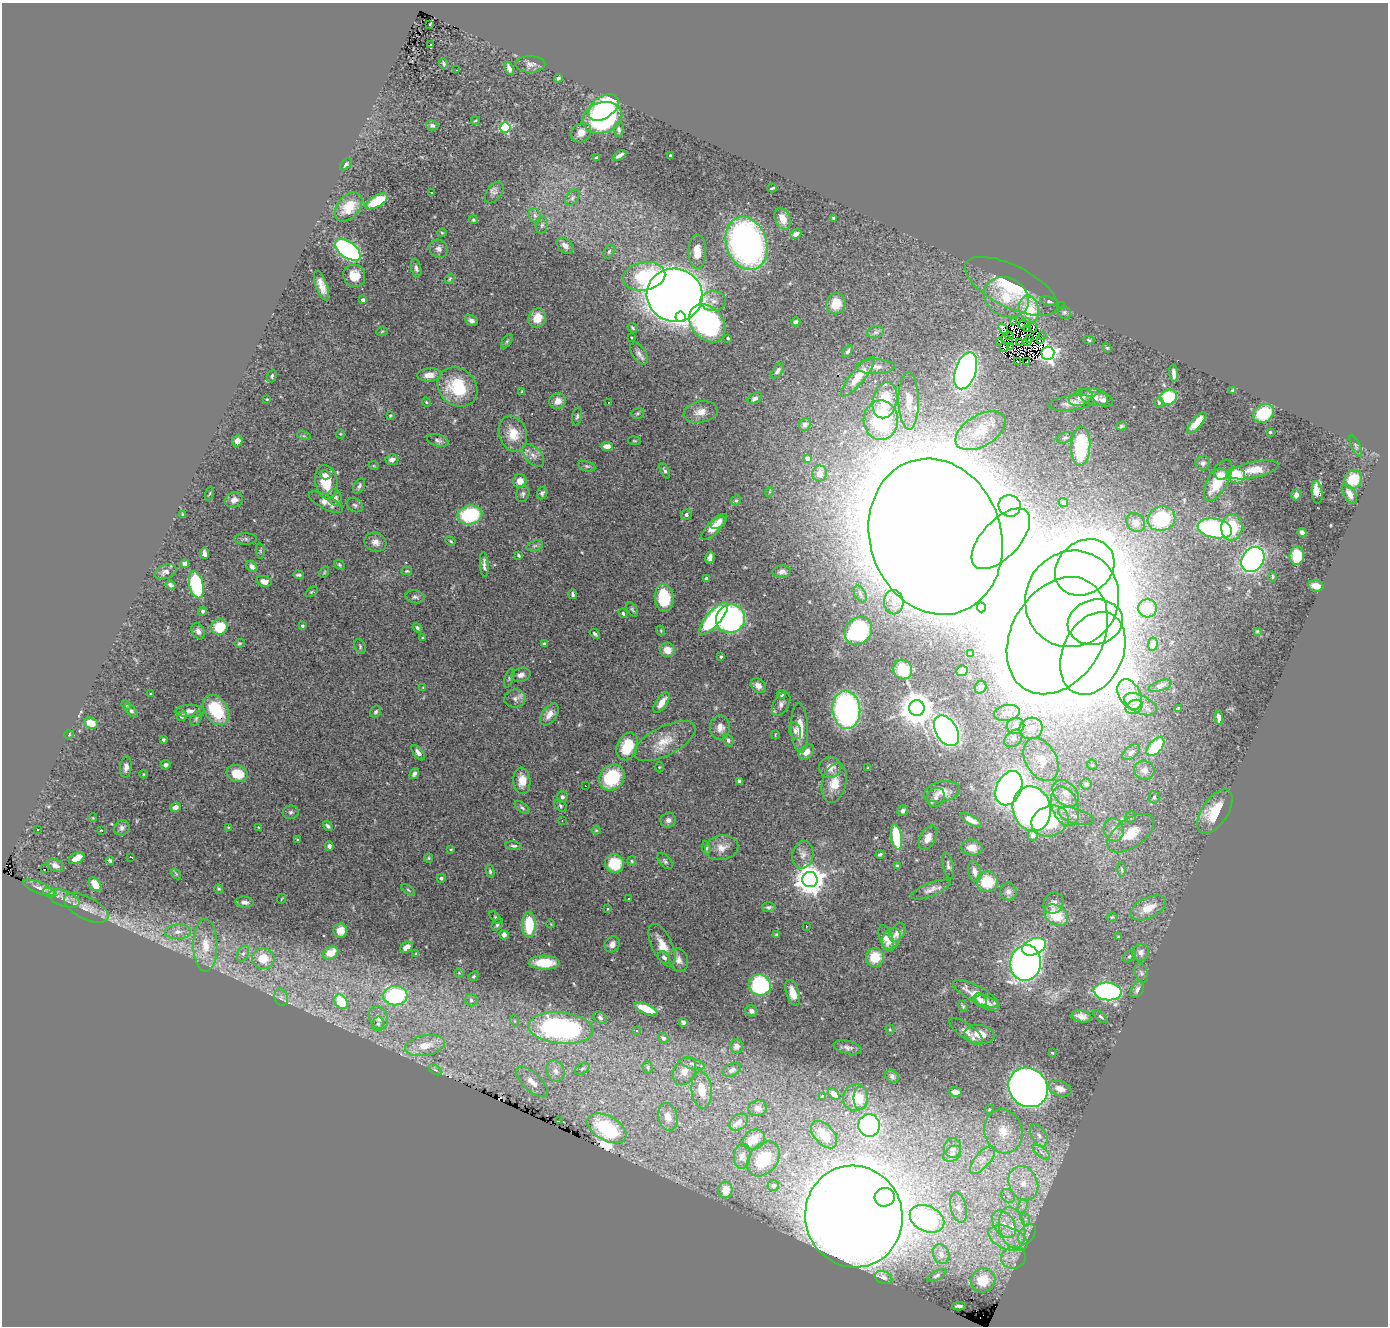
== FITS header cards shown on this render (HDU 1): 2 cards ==
NAXIS1  =                 1386
NAXIS2  =                 1324

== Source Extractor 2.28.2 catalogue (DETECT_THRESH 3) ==
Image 1386 x 1324 px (HDU 1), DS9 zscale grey, 1 PNG px = 1 image px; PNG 1390 x 1328 px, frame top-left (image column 1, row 1324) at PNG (2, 3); each listed source drawn as its Kron ellipse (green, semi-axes under 4 px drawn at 4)
Background 1.63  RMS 0.048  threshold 0.145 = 3 sigma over >= 5 px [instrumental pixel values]
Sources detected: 496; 6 with non-positive FLUX_AUTO (blend fragments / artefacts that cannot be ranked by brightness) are neither listed nor drawn; the other 490 listed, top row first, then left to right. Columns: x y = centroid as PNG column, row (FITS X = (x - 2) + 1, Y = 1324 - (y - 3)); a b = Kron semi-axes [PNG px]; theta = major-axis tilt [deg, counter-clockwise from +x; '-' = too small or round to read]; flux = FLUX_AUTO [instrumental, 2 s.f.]
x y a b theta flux
429 25 3 3 - 8.7
430 45 3 3 - 45
444 64 5 3 - 6.5
530 64 15 8 1 17
509 68 7 4 -71 14
457 70 3 2 - 7.2
558 78 4 4 - 6.1
603 107 17 11 37 270
602 118 20 15 17 490
475 121 4 2 - 3
432 125 6 5 - 8.5
505 127 5 5 - 320
619 129 7 5 -88 6.2
581 133 11 9 38 26
619 155 7 3 29 10
670 155 3 2 - 3.3
596 157 3 3 - 4.2
346 164 7 4 48 9
772 188 5 2 - 3.8
432 193 3 2 - 5.5
494 193 12 7 54 13
572 198 9 5 55 8.1
377 201 12 5 30 100
349 207 17 11 50 60
535 215 7 5 -69 9.4
834 218 4 3 - 5.6
783 219 11 7 -68 36
473 220 4 4 - 4.3
542 225 8 6 74 7.8
442 233 4 4 - 3.5
796 234 6 4 27 15
746 243 27 20 -72 1300
565 246 9 6 -40 17
439 249 10 8 -42 16
348 250 15 8 -36 790
609 251 8 5 63 6.9
697 252 17 9 -90 52
416 268 9 5 -78 11
354 276 11 10 - 55
644 276 21 14 10 220
450 279 5 4 - 4.3
322 286 16 5 -69 32
1011 286 51 21 -27 200
675 295 28 26 -14 6500
1006 297 23 19 -29 110
363 300 4 3 - 13
713 301 13 10 1 26
1049 301 9 4 -15 6.5
836 304 11 9 71 56
1062 306 2 2 - 2.9
1029 310 14 9 -79 76
1064 312 7 6 - 6.5
681 317 5 5 - 240
537 318 10 8 63 49
471 320 6 5 - 11
796 322 5 3 - 8.1
1014 322 2 2 - 2
707 323 21 15 -50 760
1025 323 7 4 25 2.9
632 328 5 3 - 4.7
1033 328 5 2 - 2.8
1003 329 6 3 -53 13
1027 329 3 2 - 2.4
382 331 6 4 3 4
876 332 8 6 14 9.1
1009 336 4 2 - 1.9
1042 336 2 2 - 5.4
631 337 3 2 - 3.3
728 338 3 3 - 5.1
1029 338 2 2 - 0.44
1007 340 6 2 -36 3
1040 340 4 2 - 0.94
1089 340 6 4 -12 5.2
507 341 8 4 54 5.7
999 341 3 2 - 3.2
1027 341 2 2 - 2.1
1019 342 2 2 - 4.5
1010 346 3 2 - 1.9
1004 347 5 2 - 0.58
1107 348 5 4 - 3.8
848 351 6 4 56 6.6
639 353 12 6 -57 15
1048 353 6 6 - 1200
1017 362 3 2 - 5.1
1027 362 3 2 - 1.3
876 367 19 7 1 23
778 371 9 4 53 11
966 371 19 10 72 1300
1174 373 9 4 -82 21
429 375 12 6 4 31
272 376 6 4 72 5.7
858 377 25 7 50 79
458 387 21 18 -41 170
1232 390 3 3 - 3.4
522 391 4 2 - 2.5
1094 397 15 8 -15 40
1168 397 8 7 - 160
755 398 7 5 31 12
1081 398 12 7 19 28
267 399 3 2 - 2.9
885 400 18 12 78 120
1103 400 10 6 -17 15
558 401 8 7 - 29
909 401 28 10 -89 61
426 402 5 4 - 3.9
608 402 3 2 - 4.7
1159 402 5 4 - 5.3
1071 403 23 7 7 27
701 412 17 10 9 35
637 413 6 5 - 5.4
1264 413 11 9 33 140
390 415 4 3 - 3.2
577 416 9 5 77 7.2
881 420 20 17 -88 330
1197 423 13 5 49 52
805 425 6 6 - 10
1121 426 5 4 - 5.1
980 431 28 15 31 89
1270 432 3 3 - 2.9
340 434 4 4 - 3.2
513 434 18 13 -71 66
304 436 7 4 -18 4.9
1065 438 8 5 20 6.9
438 440 11 6 -15 10
237 441 5 5 - 15
634 441 6 3 -8 3.5
607 446 6 4 -2 23
1081 446 19 9 87 240
1356 446 12 4 -65 7.2
533 455 13 8 -47 22
808 458 4 4 - 29
392 460 6 5 - 16
1203 463 7 7 - 9.9
374 466 5 3 - 2.6
587 466 9 5 -15 7
1253 470 26 8 12 47
665 471 8 4 -62 7.4
820 473 8 7 - 27
1221 474 7 5 -10 23
325 475 5 4 - 10
1236 475 9 8 - 77
1353 479 10 8 54 91
1218 480 23 10 61 97
520 481 7 6 - 30
326 482 17 11 -80 94
359 486 8 5 57 8.6
769 492 5 3 - 3.2
1317 492 11 5 -85 70
210 493 7 3 71 3.7
542 493 6 5 - 8.8
523 494 8 6 74 9.4
1349 494 11 5 -61 22
1296 495 5 5 - 10
335 497 8 7 - 16
234 500 9 7 22 17
736 500 5 5 - 5.3
326 502 19 7 -28 30
1063 503 5 4 - 5.2
355 505 8 6 -32 7.6
1010 506 11 10 - 470
686 514 5 5 - 8.2
183 515 4 3 - 5.1
470 515 12 9 12 250
1161 519 14 12 20 260
719 522 9 5 40 16
1136 522 10 8 -46 37
1232 527 13 10 85 130
713 528 16 6 43 46
1215 528 17 9 -10 550
1302 532 5 4 - 8.1
936 537 79 65 -72 26000
245 539 11 5 0 9.3
1001 539 38 19 47 1600
451 541 5 3 - 4
375 542 11 9 -20 21
535 546 8 5 19 7.6
260 551 8 4 -82 4.7
204 553 6 4 -84 15
518 555 4 3 - 5.9
1297 555 9 7 86 100
710 558 6 4 74 15
1253 559 13 10 58 1000
185 564 4 4 - 20
339 565 6 4 -43 4.4
484 565 12 3 -86 13
252 566 6 5 - 19
1085 567 31 26 37 1900
407 571 5 4 - 4
165 572 11 7 20 13
324 572 6 4 60 4.4
782 572 9 6 5 15
298 575 5 3 - 5.8
1273 577 5 3 - 4.2
706 578 3 3 - 5.5
264 582 8 5 -23 24
170 585 5 3 - 7.3
196 585 14 7 -76 320
1316 586 8 5 -14 27
311 592 7 3 35 4
573 594 5 3 - 7.4
860 594 9 5 -61 9.2
415 597 9 6 -12 9.6
664 598 14 9 -86 130
1072 599 49 46 61 9400
894 602 12 9 -88 32
981 607 5 4 - 8.5
1148 608 9 9 - 58
632 609 8 5 -57 6.2
202 611 4 4 - 5.9
623 613 5 3 - 5.5
714 618 21 7 49 350
731 619 14 14 - 820
1095 622 28 22 13 2100
302 626 3 3 - 7
219 627 8 7 - 100
417 628 5 4 - 7
198 631 8 6 -62 16
661 631 5 3 - 2.9
858 631 15 12 47 360
1257 631 3 2 - 2.6
595 634 6 3 -41 6.2
1057 636 62 45 59 14000
423 638 3 3 - 4.9
239 643 5 4 - 4.7
544 644 3 3 - 6.2
1153 644 6 4 83 21
360 647 8 5 -66 6.5
667 650 7 7 - 42
970 653 4 2 - 4.6
1093 653 43 30 66 5100
721 657 4 3 - 4.4
903 669 10 9 - 110
962 671 6 5 - 19
521 675 9 7 17 16
509 678 10 4 72 7
758 686 8 6 -46 22
1160 686 12 5 18 11
981 687 6 5 - 8.5
423 688 4 3 - 2.6
150 694 3 2 - 2.3
781 694 4 4 - 15
1130 694 16 10 -60 51
515 698 11 9 8 17
661 703 11 5 54 40
781 704 13 7 59 16
1140 704 17 9 -26 34
126 705 5 4 - 4.3
1134 707 9 6 26 17
917 708 8 7 - 7900
1178 708 4 3 - 3.9
216 710 16 11 -56 160
846 710 19 14 -84 890
131 711 8 4 -43 10
190 711 14 6 0 23
376 712 6 5 - 7.2
1007 713 13 8 10 27
549 714 12 7 54 25
182 716 5 4 - 11
196 718 8 5 64 6.7
1219 718 7 4 -84 23
91 723 7 5 -22 38
1015 726 9 8 - 19
720 727 12 10 -88 25
800 728 25 8 -87 52
1031 728 12 10 20 36
795 731 8 6 -73 11
947 731 17 10 -59 1100
69 735 5 3 - 2.5
775 735 4 2 - 2.6
1013 738 10 7 44 13
163 740 3 3 - 7
728 740 6 5 - 6.7
665 741 33 14 27 77
627 746 14 10 67 92
1155 747 11 6 48 150
806 752 9 6 47 20
1131 752 10 6 38 12
418 753 9 5 -52 16
1041 760 23 15 -61 70
166 765 5 4 - 10
1092 765 5 5 - 4.8
126 767 11 6 85 16
659 767 5 3 - 3.2
830 767 11 10 - 29
868 768 4 3 - 2.6
1144 770 10 9 - 21
237 773 11 8 -18 78
143 774 4 3 - 2.3
414 774 6 4 53 10
612 777 14 11 43 210
522 781 13 8 -88 46
740 781 4 4 - 9.1
834 783 20 12 76 59
1086 784 5 5 - 13
585 786 3 2 - 4.7
1009 788 18 12 65 1100
942 792 18 10 12 32
1066 793 15 11 -48 40
562 797 5 5 - 8
936 797 10 8 57 16
1154 797 6 5 - 6.8
560 806 7 5 -42 6.5
1065 806 20 13 -71 69
175 807 5 4 - 18
522 808 9 4 -37 7.5
1032 809 23 19 -77 1600
902 811 5 5 - 9.5
291 812 8 7 - 8.6
1215 812 25 13 57 92
1076 816 18 7 -17 24
1131 817 6 5 - 6
93 818 4 2 - 2.6
668 820 8 7 - 15
971 820 11 4 -28 23
562 821 3 2 - 1.9
1050 821 19 15 19 170
328 826 5 4 - 8.1
228 827 3 2 - 2.5
259 827 3 2 - 2.7
122 828 8 7 - 11
38 829 3 2 - 4.2
101 830 3 2 - 6.1
596 830 4 4 - 3.9
1114 830 11 10 - 27
1131 833 27 14 35 88
1033 835 5 5 - 28
897 837 13 5 -80 180
928 838 13 7 63 30
298 840 4 2 - 2.9
329 846 5 4 - 11
514 846 8 4 -7 6.8
706 848 6 4 -83 7.1
722 848 17 12 11 34
972 848 11 8 -6 33
451 849 3 3 - 3.2
880 854 4 3 - 5.5
803 855 14 10 78 23
130 857 3 2 - 3.8
77 858 8 5 29 34
429 858 5 4 - 4
110 861 4 3 - 4.8
632 861 5 4 - 4
665 861 10 5 -45 8.2
614 864 9 9 - 110
55 865 8 6 -29 12
948 865 14 5 -78 9.8
897 866 4 3 - 4.7
45 869 3 2 - 1.9
1122 869 7 3 -88 5.6
490 871 7 4 -81 6.1
975 872 10 6 -77 19
176 874 6 4 -55 3.6
441 878 4 4 - 7.8
810 879 8 7 - 5400
987 882 10 10 - 100
95 884 8 5 -54 39
39 888 17 5 -22 18
219 889 5 4 - 4
408 890 8 3 -34 4.5
931 890 21 6 21 22
1008 892 8 8 - 14
50 893 7 4 -18 7.8
64 898 16 8 -19 25
281 899 5 3 - 2.6
629 899 3 3 - 10
244 902 9 5 -4 14
1054 903 11 9 59 17
768 907 7 5 1 6.7
86 908 24 11 -27 38
1148 908 19 10 26 56
608 909 3 3 - 2.8
1056 915 13 9 -36 100
496 917 7 4 -50 5
1112 917 5 4 - 3
551 924 4 2 - 2.4
497 925 7 5 52 6.5
529 925 13 7 -90 140
806 926 3 2 - 2.1
340 931 7 7 - 30
178 932 13 7 1 22
897 932 10 7 54 22
504 935 5 4 - 13
777 935 3 3 - 4.9
1118 937 4 4 - 3.2
886 939 14 6 -71 25
891 939 11 8 64 30
612 944 8 7 - 17
205 945 26 12 -89 71
662 945 23 10 -65 53
406 947 7 4 36 19
1034 947 12 8 22 640
1141 952 9 8 - 17
331 953 8 6 31 47
243 954 8 5 63 11
416 954 3 3 - 2.9
1129 956 7 5 40 6.5
664 957 7 5 -46 12
875 957 9 9 - 73
263 959 11 10 - 72
679 960 12 9 -73 23
544 963 15 7 -1 86
1026 963 18 15 80 1600
459 973 4 4 - 3.9
1141 973 10 6 -67 10
473 976 5 4 - 4.3
760 985 11 10 - 350
1137 990 9 6 61 16
1108 991 14 9 -6 760
793 993 13 6 -72 45
976 994 26 8 -28 47
395 996 12 9 5 380
281 997 9 6 -76 11
471 1000 6 6 - 7.9
980 1000 7 6 - 12
341 1002 8 6 -53 110
988 1003 13 6 -24 29
963 1006 6 4 -67 4.3
646 1009 12 5 -23 88
751 1011 6 5 - 11
1081 1016 10 6 -12 23
1100 1017 8 4 -41 5.8
378 1018 12 9 -65 28
600 1018 7 5 -29 8.2
515 1021 6 3 -71 3.9
683 1022 4 3 - 9.4
378 1024 7 5 77 9.3
561 1028 32 15 -5 890
890 1030 5 4 - 3.9
637 1031 3 3 - 14
966 1031 20 7 -36 25
979 1034 15 9 -9 51
663 1038 5 4 - 7.6
425 1046 20 10 12 75
736 1046 7 6 - 15
848 1047 14 6 -12 14
1052 1053 3 2 - 3
693 1064 12 5 -13 13
648 1067 6 5 - 5.8
582 1069 8 5 30 7.2
435 1070 7 3 -36 5.4
732 1070 10 6 25 14
555 1071 11 8 -67 24
684 1071 15 10 63 32
892 1076 7 6 - 7.5
532 1082 20 9 -43 41
1028 1087 21 18 -45 2600
1060 1089 12 7 -16 29
702 1090 18 10 -84 57
955 1092 6 4 -7 16
834 1094 7 4 -48 18
823 1096 4 3 - 4.6
856 1098 13 12 - 49
861 1098 12 7 90 23
758 1108 9 7 17 14
989 1109 5 4 - 3.7
668 1117 14 9 -76 40
559 1121 3 2 - 42
739 1122 10 7 38 16
869 1125 11 11 - 660
607 1128 21 12 -29 200
1003 1131 22 19 -73 100
824 1135 16 9 -47 64
1039 1135 12 7 -59 21
754 1140 11 9 30 30
953 1148 10 8 87 21
1041 1152 10 5 -36 13
952 1154 10 7 35 13
742 1156 12 8 82 14
763 1159 19 14 51 120
982 1160 17 7 49 29
1023 1183 18 14 -64 78
773 1185 6 5 - 16
725 1190 8 7 - 39
1008 1196 7 6 - 13
885 1197 10 9 - 190
1023 1206 7 4 71 12
958 1207 15 8 -76 24
854 1216 51 48 -73 12000
927 1219 18 12 -26 440
1025 1219 7 4 -71 8.8
1004 1224 15 10 -57 56
1012 1228 21 12 -78 99
1027 1234 11 7 56 21
1008 1238 20 11 -21 83
941 1254 10 8 -66 20
1013 1258 12 11 - 36
937 1275 11 4 29 8
883 1278 9 6 -23 8.8
983 1280 12 12 - 110
959 1306 7 3 -1 8.4
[6 non-positive-flux detections neither listed nor drawn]